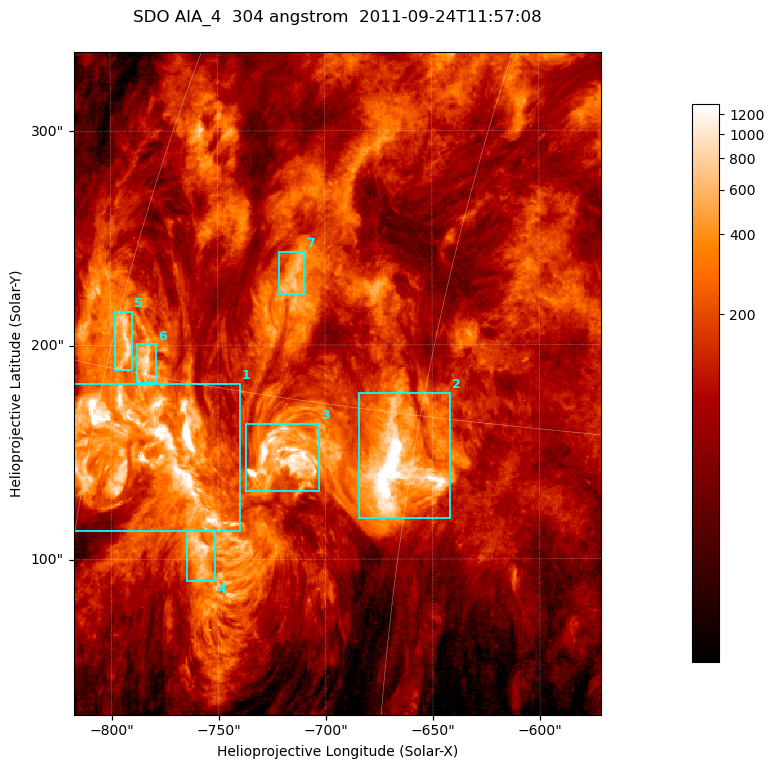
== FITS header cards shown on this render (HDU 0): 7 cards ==
TELESCOP= 'SDO     '           /
INSTRUME= 'AIA_4   '           /
WAVELNTH=                  304 /
WAVEUNIT= 'angstrom'           /
DATE-OBS= '2011-09-24T11:57:08.12' /
CTYPE1  = 'HPLN-TAN'           /
CTYPE2  = 'HPLT-TAN'           /

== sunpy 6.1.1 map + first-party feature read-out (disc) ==
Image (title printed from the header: SDO AIA_4  304 angstrom  2011-09-24T11:57:08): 410 x 515 px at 0.6 arcsec/px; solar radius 956 arcsec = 1594 px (partial field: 2.6% of the solar disc is inside the frame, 100% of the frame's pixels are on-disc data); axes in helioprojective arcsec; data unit not stated in the header (colour bar unlabelled)
Pointing: header CRPIX1/2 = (2058.21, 2041.36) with CRVAL1/2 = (0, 0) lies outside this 410 x 515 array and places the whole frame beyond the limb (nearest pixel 1.41 R_sun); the SolarSoft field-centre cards XCEN/YCEN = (-694.3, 182.1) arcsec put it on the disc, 1318 arcsec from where CRPIX/CRVAL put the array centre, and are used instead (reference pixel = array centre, CRVAL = XCEN/YCEN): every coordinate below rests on XCEN/YCEN
Orientation: roll -0.132 deg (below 1 deg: not rotated)
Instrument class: DISC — disc imager (sunpy class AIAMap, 304 A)
Bright regions (active regions / flare kernels): reference = the on-disc median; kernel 3 px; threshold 5 sigma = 385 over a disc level ~110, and >= 1.15x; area >= 211 px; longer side >= 5 px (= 3 arcsec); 7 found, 7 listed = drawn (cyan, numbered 1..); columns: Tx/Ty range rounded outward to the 2 arcsec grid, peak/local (2 s.f.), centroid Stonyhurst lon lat
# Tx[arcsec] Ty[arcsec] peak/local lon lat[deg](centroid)
1 -818..-740 112..182 39 -57 +13
2 -684..-640 118..178 26 -46 +13
3 -738..-702 132..164 17 -50 +13
4 -766..-750 90..114 9.7 -54 +10
5 -798..-790 188..216 8.8 -59 +16
6 -788..-778 182..202 9.7 -58 +15
7 -722..-710 224..244 6.5 -52 +18